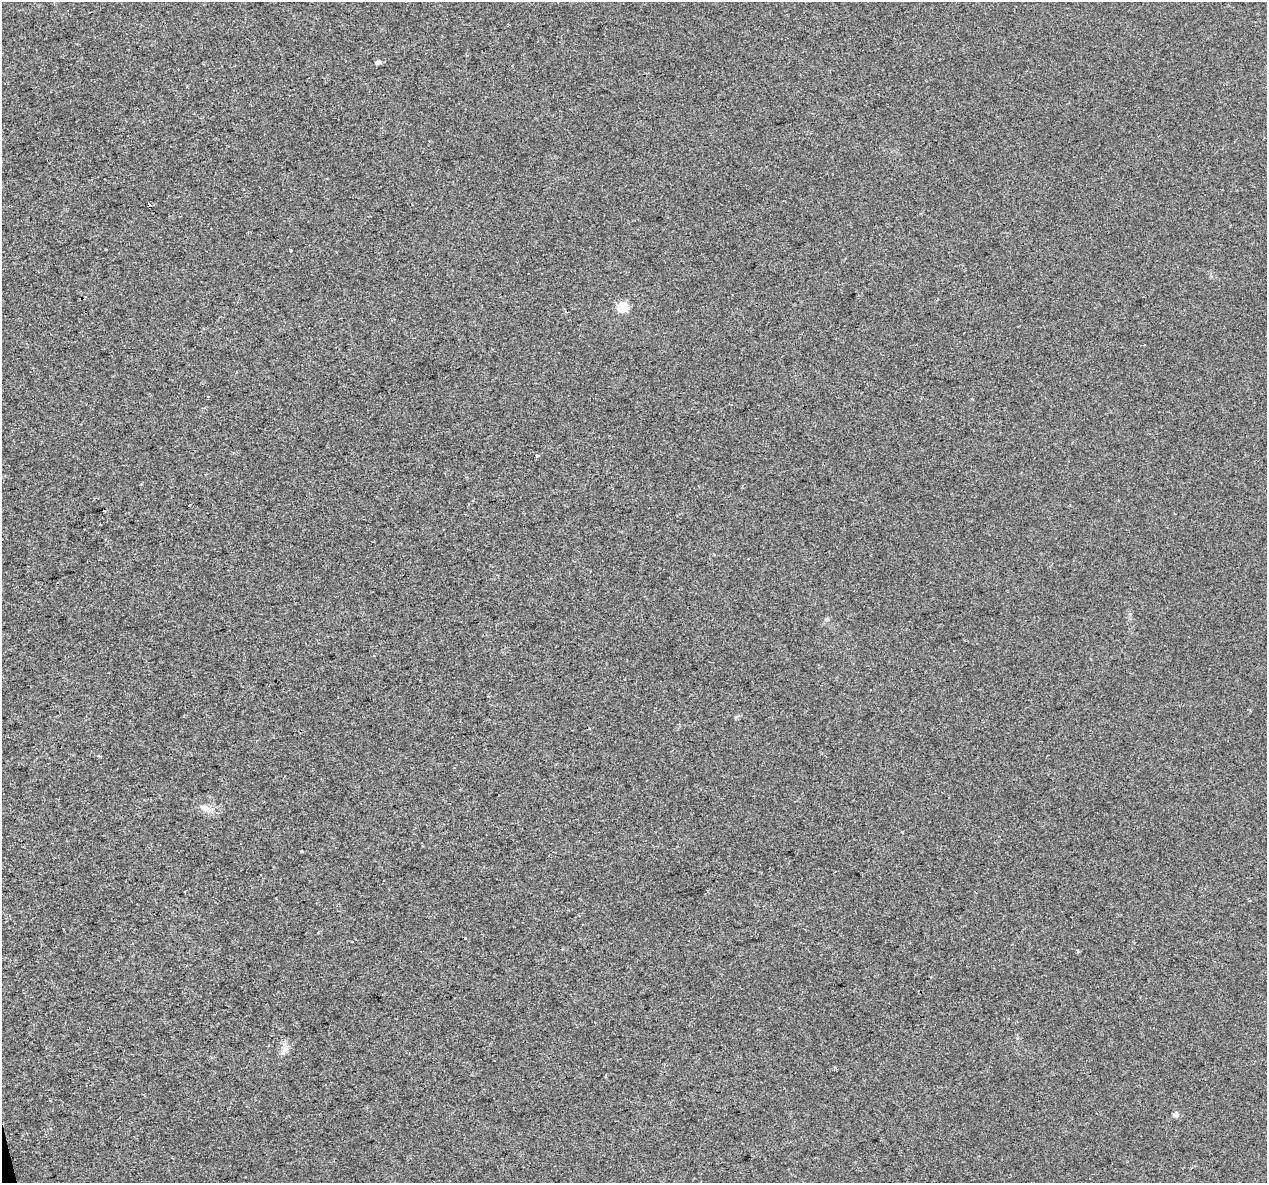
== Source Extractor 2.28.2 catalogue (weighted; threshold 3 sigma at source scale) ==
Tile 7 of 4 x 4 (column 3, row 2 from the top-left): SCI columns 2531-3795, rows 2450-3630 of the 5060 x 4850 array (HDU 1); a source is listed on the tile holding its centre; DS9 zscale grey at full resolution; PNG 1269 x 1185 px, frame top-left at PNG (2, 2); no overlay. Shown black and unused: <1% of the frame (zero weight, under 2 of 3 exposures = <1% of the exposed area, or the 3 px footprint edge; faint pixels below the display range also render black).
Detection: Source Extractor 2.28.2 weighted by HDU 2 'WHT'; one run over the whole footprint, this tile lists its part. Background 0.00547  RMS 0.0046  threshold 0.0208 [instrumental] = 3 sigma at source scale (4.5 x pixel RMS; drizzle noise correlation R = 1.50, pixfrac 1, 0.0396/0.0396 arcsec/px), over >= 5 px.
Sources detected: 13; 2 cosmic-ray / hot-pixel residue — not listed; the other 11 listed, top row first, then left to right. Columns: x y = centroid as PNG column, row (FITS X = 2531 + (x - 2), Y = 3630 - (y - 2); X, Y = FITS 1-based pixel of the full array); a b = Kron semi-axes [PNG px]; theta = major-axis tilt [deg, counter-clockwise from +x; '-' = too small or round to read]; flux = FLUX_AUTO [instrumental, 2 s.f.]
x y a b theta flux
507 24 4 2 - 0.4
378 62 5 4 - 1.7
291 250 3 3 - 4.5
622 307 5 5 - 30
537 456 4 3 - 0.68
189 505 3 3 - 4.5
204 808 13 8 -21 3.3
302 851 3 3 - 0.66
465 938 3 3 - 3.5
285 1048 8 6 -46 1.9
1176 1115 8 6 19 1.2